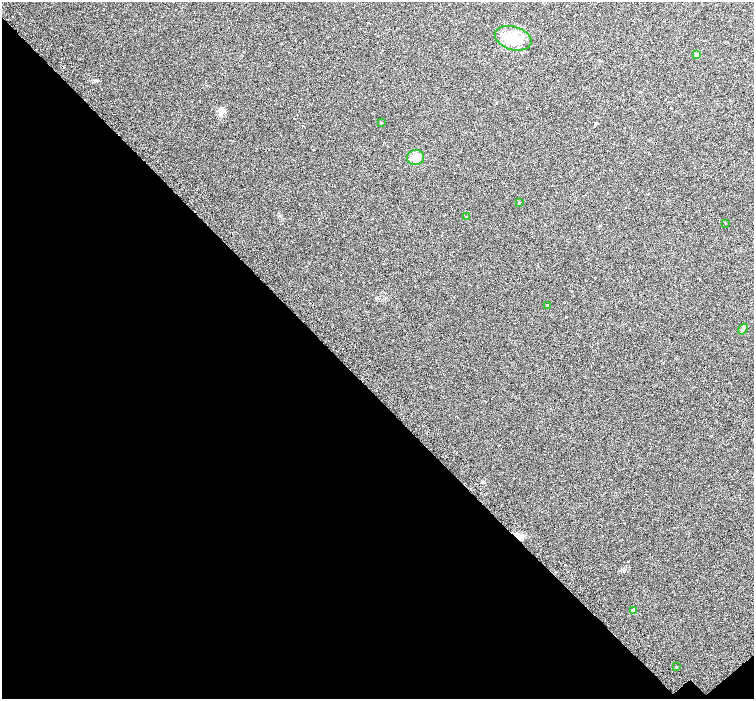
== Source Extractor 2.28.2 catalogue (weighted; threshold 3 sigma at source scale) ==
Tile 14 of 4 x 4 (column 2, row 4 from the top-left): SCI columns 1573-3076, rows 305-1698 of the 6147 x 6119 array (HDU 1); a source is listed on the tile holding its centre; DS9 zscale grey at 2 x 2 block average (1 PNG px = mean of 2 x 2 image px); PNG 756 x 701 px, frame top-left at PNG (2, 2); each listed source drawn as its Kron ellipse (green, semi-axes under 4 px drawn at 4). Shown black and unused: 44% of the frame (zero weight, under 2 of 3 exposures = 4% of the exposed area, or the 3 px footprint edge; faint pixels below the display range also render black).
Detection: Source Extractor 2.28.2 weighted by HDU 2 'WHT'; one run over the whole footprint, this tile lists its part. Background 0.0488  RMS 0.012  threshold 0.0518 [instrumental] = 3 sigma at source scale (4.5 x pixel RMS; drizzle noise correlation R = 1.50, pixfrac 1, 0.0396/0.0396 arcsec/px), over >= 5 px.
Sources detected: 11; all 11 listed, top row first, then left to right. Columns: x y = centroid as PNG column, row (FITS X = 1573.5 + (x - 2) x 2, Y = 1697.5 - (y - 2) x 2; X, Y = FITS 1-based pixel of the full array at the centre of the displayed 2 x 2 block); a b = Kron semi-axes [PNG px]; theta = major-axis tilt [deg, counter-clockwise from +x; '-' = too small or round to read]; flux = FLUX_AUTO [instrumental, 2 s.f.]
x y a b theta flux
513 38 19 11 -17 55
697 55 3 3 - 24
381 123 3 2 - 1.5
416 158 8 7 - 19
519 203 3 2 - 1
466 217 3 3 - 1.9
725 223 2 2 - 1
547 305 2 2 - 1.6
743 329 6 3 52 4.2
634 610 3 3 - 17
676 667 2 2 - 1.9
Diffuse or blended objects may show on this block-average render without a row.